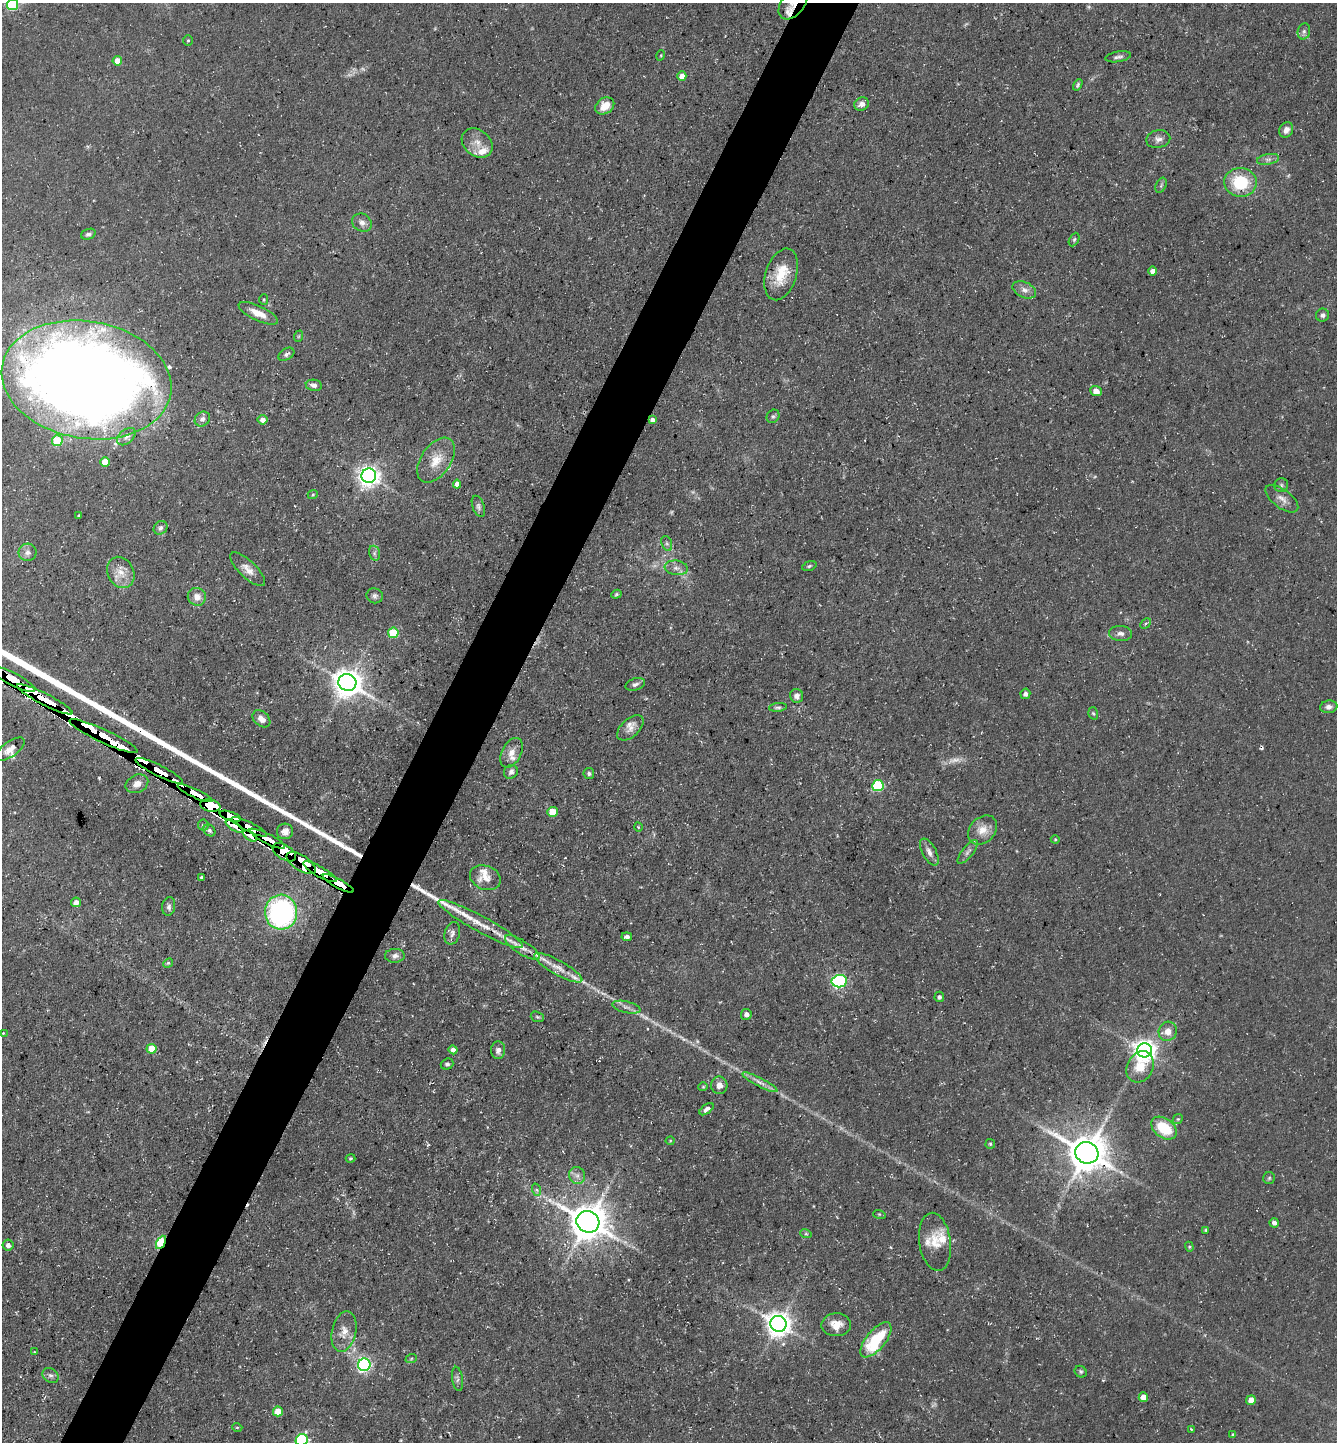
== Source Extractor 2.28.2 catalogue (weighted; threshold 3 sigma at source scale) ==
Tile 7 of 4 x 4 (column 3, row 2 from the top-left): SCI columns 2816-4150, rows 2881-4320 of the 5770 x 5760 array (HDU 1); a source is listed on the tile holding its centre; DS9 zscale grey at full resolution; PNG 1339 x 1444 px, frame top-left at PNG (2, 3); each listed source drawn as its Kron ellipse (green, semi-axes under 4 px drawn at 4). Shown black and unused: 5% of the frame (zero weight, under 3 of 5 exposures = <1% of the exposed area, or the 3 px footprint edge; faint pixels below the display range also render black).
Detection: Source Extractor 2.28.2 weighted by HDU 2 'WHT'; one run over the whole footprint, this tile lists its part. Background 0.0709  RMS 0.0045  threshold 0.0205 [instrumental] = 3 sigma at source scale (4.5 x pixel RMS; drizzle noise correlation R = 1.50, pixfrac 1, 0.05/0.05 arcsec/px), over >= 5 px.
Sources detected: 197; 9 too faint to see at this stretch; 4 cosmic-ray / hot-pixel residue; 2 long thin detections or spike segments (spike, bleed or trail) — neither listed nor drawn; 19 inside a brighter listed object's ellipse — not listed separately; the other 163 listed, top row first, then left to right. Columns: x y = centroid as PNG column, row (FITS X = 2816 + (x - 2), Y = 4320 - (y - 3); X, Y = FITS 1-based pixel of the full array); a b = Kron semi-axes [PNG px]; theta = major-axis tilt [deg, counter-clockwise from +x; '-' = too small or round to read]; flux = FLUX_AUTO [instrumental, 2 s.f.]
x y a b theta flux
793 3 19 11 53 6.4
12 5 5 5 - 38
1304 31 8 6 76 1.2
188 40 5 5 - 0.62
661 55 5 3 - 0.47
1118 57 13 5 10 1.5
117 61 5 4 - 7.4
682 76 5 4 - 5
1078 85 6 4 60 0.79
862 104 7 6 - 2.4
605 106 10 7 34 6.1
1286 130 8 6 59 2.2
1158 139 12 9 12 2.4
477 143 17 13 -40 5.6
1268 159 11 5 11 1.7
1240 182 16 14 -7 21
1161 185 8 5 65 0.91
362 223 10 8 -34 2.5
88 234 8 5 19 1.3
1074 239 7 4 63 0.8
1153 271 4 4 - 3.3
781 274 27 15 72 13
1024 290 12 7 -25 2.7
264 299 5 4 - 0.56
258 313 21 7 -25 5.6
1323 315 6 6 - 1.5
299 336 6 3 71 0.51
286 354 9 5 33 1.4
86 380 85 58 -10 870
314 385 8 5 -10 1.6
1096 391 6 4 -21 5.4
773 416 7 6 - 0.95
202 419 8 7 - 1.6
263 420 5 4 - 3.2
652 420 4 4 - 1.9
126 437 11 6 41 2.5
57 441 5 5 - 17
436 460 25 15 55 9.6
105 462 5 5 - 9.2
369 476 7 7 - 330
457 484 4 4 - 3.8
1281 485 7 7 - 1
313 494 5 3 - 0.52
1282 499 19 9 -36 3.4
478 506 11 6 -69 1.5
79 516 3 3 - 0.57
160 528 7 6 - 1.4
667 543 8 5 -70 1
27 552 9 8 - 2.1
374 553 8 5 -74 1.2
809 566 7 4 17 0.79
676 568 12 7 -7 2.4
248 569 23 8 -43 4.1
121 572 16 13 -63 5.9
616 594 5 4 - 0.62
375 596 8 7 - 1.4
197 597 9 8 - 3.5
1146 623 6 4 43 0.84
393 633 5 5 - 21
1121 633 11 7 -2 2.1
13 679 25 6 -28 6200
347 682 9 8 - 690
635 684 10 6 17 1.6
1025 694 5 5 - 1.8
797 696 7 6 - 2
45 699 31 6 -27 7300
778 707 9 4 6 1
1329 707 9 6 8 2
1093 713 6 4 -71 0.7
261 719 10 7 -42 2.9
630 728 16 9 42 3.3
104 736 37 6 -25 8600
10 749 17 7 36 3.2
512 753 16 9 62 4.1
159 771 26 5 -27 4700
511 772 7 6 - 1.5
589 774 5 5 - 0.96
137 784 12 8 26 3.3
878 786 5 5 - 39
195 793 19 4 -25 1800
210 805 10 6 -11 3700
553 812 5 5 - 9.6
230 816 11 4 -18 1800
203 825 5 5 - 1.3
234 826 10 4 -33 300
249 827 20 4 -27 1600
638 827 5 3 - 0.4
209 830 6 5 - 1.1
983 830 16 12 46 5.7
285 831 8 8 - 3
250 836 7 3 -34 230
267 839 20 5 -27 1900
1055 839 4 4 - 0.47
284 852 13 7 -32 3900
929 852 15 7 -61 2.6
968 852 14 5 52 1.9
301 863 17 7 -33 4300
320 872 19 5 -29 1700
202 877 3 3 - 0.8
485 878 16 12 -23 4.9
338 883 17 4 -28 1800
76 902 5 4 - 3
169 906 9 6 81 1.5
281 912 17 16 - 97
481 924 48 8 -28 11
452 933 11 7 75 2
627 937 5 4 - 1.8
522 948 20 6 -33 3.9
395 956 10 7 2 2
168 963 5 4 - 0.61
558 968 27 7 -29 6
839 981 8 6 8 99
939 997 5 4 - 1.1
626 1007 14 5 -13 2.2
746 1014 5 5 - 1.8
537 1017 7 5 -20 0.82
1168 1031 10 9 - 4.2
3 1033 3 2 - 0.43
152 1049 5 5 - 11
453 1050 4 4 - 2.3
498 1050 9 7 85 2
1144 1050 7 7 - 360
447 1064 6 5 - 1
1140 1067 16 13 61 9.1
760 1082 19 4 -27 2.9
719 1085 8 8 - 3.7
703 1087 5 4 - 0.55
707 1109 8 4 37 1.8
1178 1119 5 4 - 0.58
1164 1128 14 9 -36 16
670 1141 4 4 - 0.46
990 1144 5 4 - 0.59
1087 1153 12 10 -26 1300
350 1158 5 3 - 0.72
577 1175 8 8 - 2.2
1269 1178 6 6 - 0.73
537 1190 6 4 -70 0.88
879 1214 6 4 -17 0.53
588 1222 12 10 -24 1200
1274 1223 5 4 - 1.9
1206 1230 4 4 - 0.63
806 1234 6 3 -18 0.59
161 1242 7 4 62 35
935 1242 29 15 -82 8.9
8 1245 5 5 - 2
1189 1247 5 4 - 0.57
778 1324 8 8 - 470
836 1325 15 11 2 5.5
344 1332 21 12 77 5.7
876 1340 21 9 51 25
35 1352 3 2 - 0.5
411 1359 6 3 20 0.56
364 1365 6 6 - 110
1081 1372 6 5 - 0.9
51 1375 8 6 -39 1.5
457 1379 12 5 -83 1.6
1143 1397 5 4 - 5
1251 1400 5 5 - 4.5
278 1411 5 5 - 8.9
237 1427 5 3 - 0.48
1191 1429 4 3 - 0.46
1233 1435 4 3 - 0.53
302 1440 6 6 - 56
Overlapping masked pixels (flux is a lower limit): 18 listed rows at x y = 793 3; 652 420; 13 679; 45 699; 104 736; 159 771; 195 793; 210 805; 230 816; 234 826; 249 827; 250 836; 267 839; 284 852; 301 863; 320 872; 338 883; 161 1242
Isophote crosses this tile's border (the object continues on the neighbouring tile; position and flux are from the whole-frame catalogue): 3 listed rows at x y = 793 3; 12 5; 302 1440